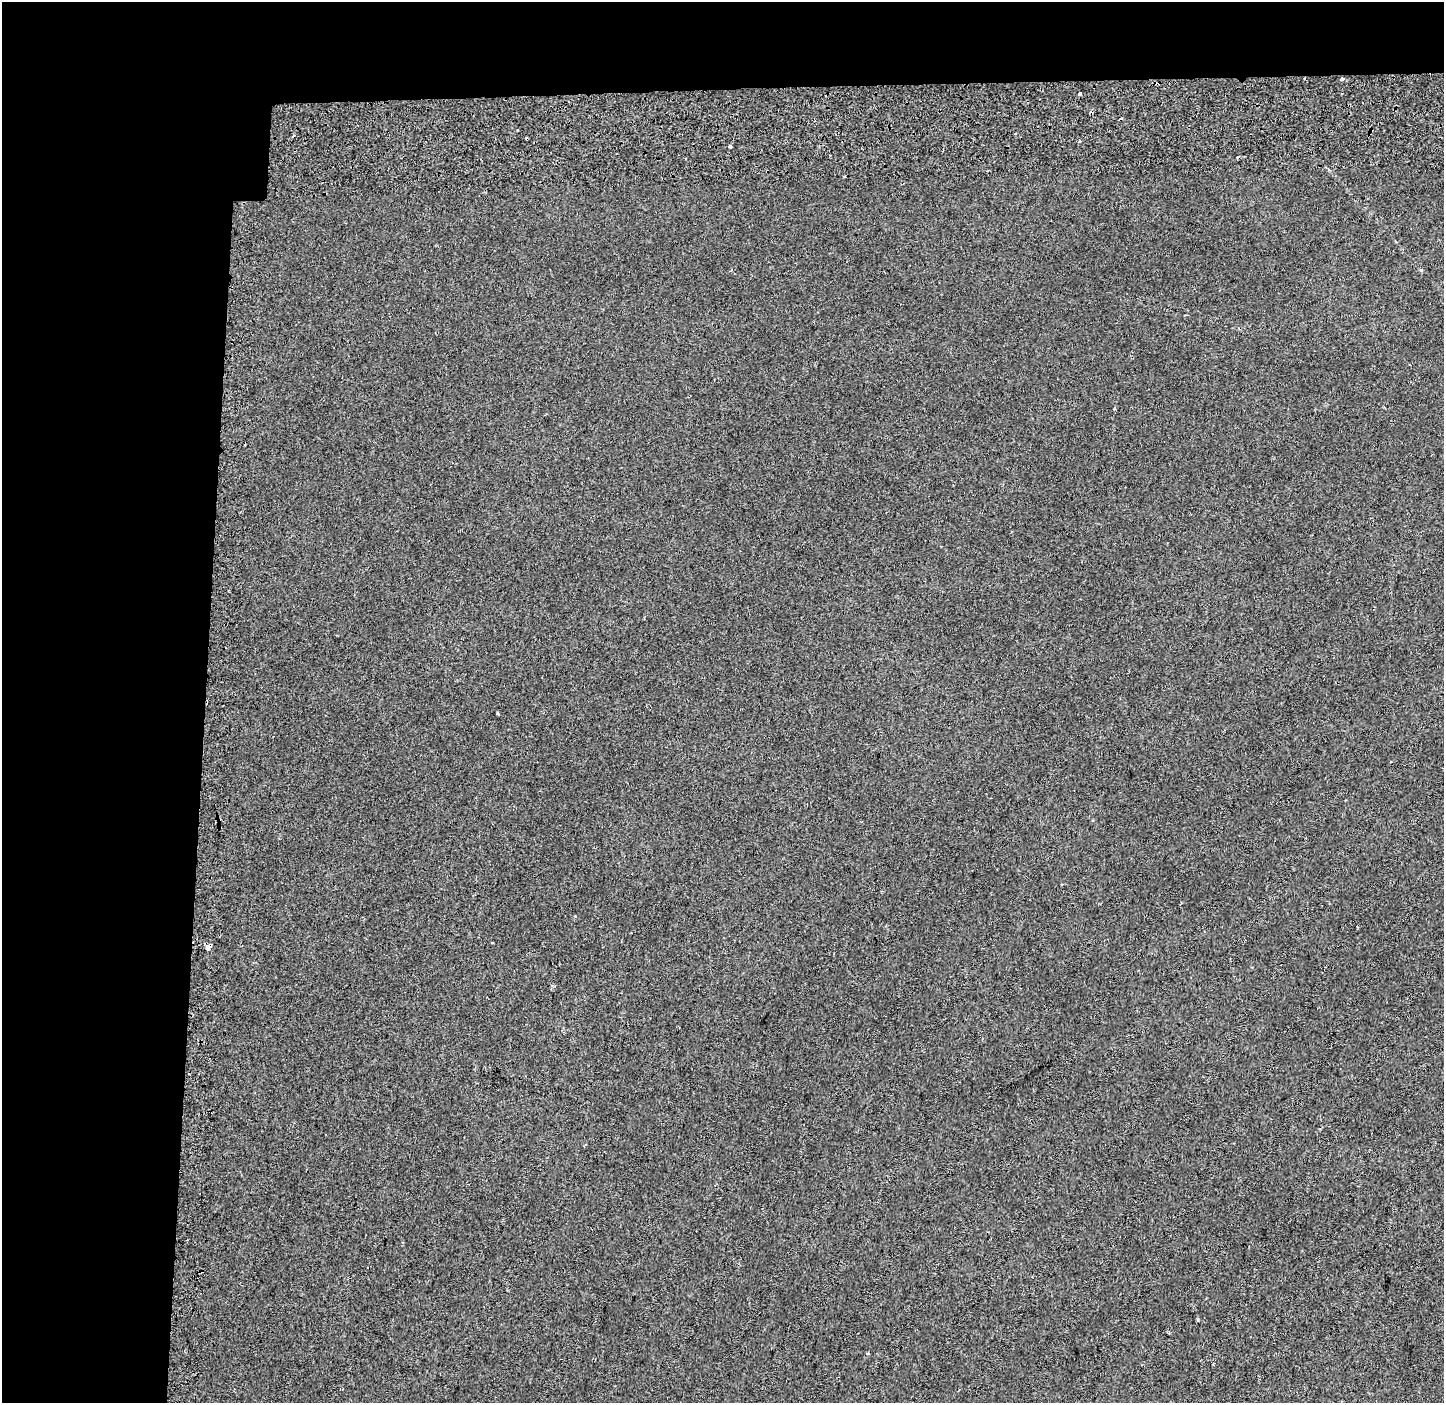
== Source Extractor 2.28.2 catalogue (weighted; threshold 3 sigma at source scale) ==
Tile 1 of 3 x 3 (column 1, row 1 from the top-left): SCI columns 34-1475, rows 3088-4488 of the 4400 x 4773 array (HDU 1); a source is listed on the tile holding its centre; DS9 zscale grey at full resolution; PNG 1446 x 1405 px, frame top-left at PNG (2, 2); no overlay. Shown black and unused: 19% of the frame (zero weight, under 2 of 3 exposures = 6% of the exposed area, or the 3 px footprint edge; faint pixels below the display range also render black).
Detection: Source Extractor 2.28.2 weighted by HDU 2 'WHT'; one run over the whole footprint, this tile lists its part. Background 0.0299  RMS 0.007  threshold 0.0315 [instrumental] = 3 sigma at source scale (4.5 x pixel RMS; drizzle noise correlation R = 1.50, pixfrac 1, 0.0396/0.0396 arcsec/px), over >= 5 px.
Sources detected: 12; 5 cosmic-ray / hot-pixel residue — not listed; the other 7 listed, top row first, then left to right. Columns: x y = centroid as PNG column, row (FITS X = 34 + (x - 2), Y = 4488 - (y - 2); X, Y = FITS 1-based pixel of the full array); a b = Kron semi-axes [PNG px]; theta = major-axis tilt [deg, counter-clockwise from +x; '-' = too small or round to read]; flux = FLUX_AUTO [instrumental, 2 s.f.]
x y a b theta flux
1342 79 4 4 - 0.93
1080 93 3 3 - 2
1015 133 3 3 - 1.9
729 146 3 3 - 1.2
845 177 3 2 - 0.86
498 714 4 3 - 0.6
208 947 5 4 - 8.4
Overlapping masked pixels (flux is a lower limit): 1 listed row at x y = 208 947